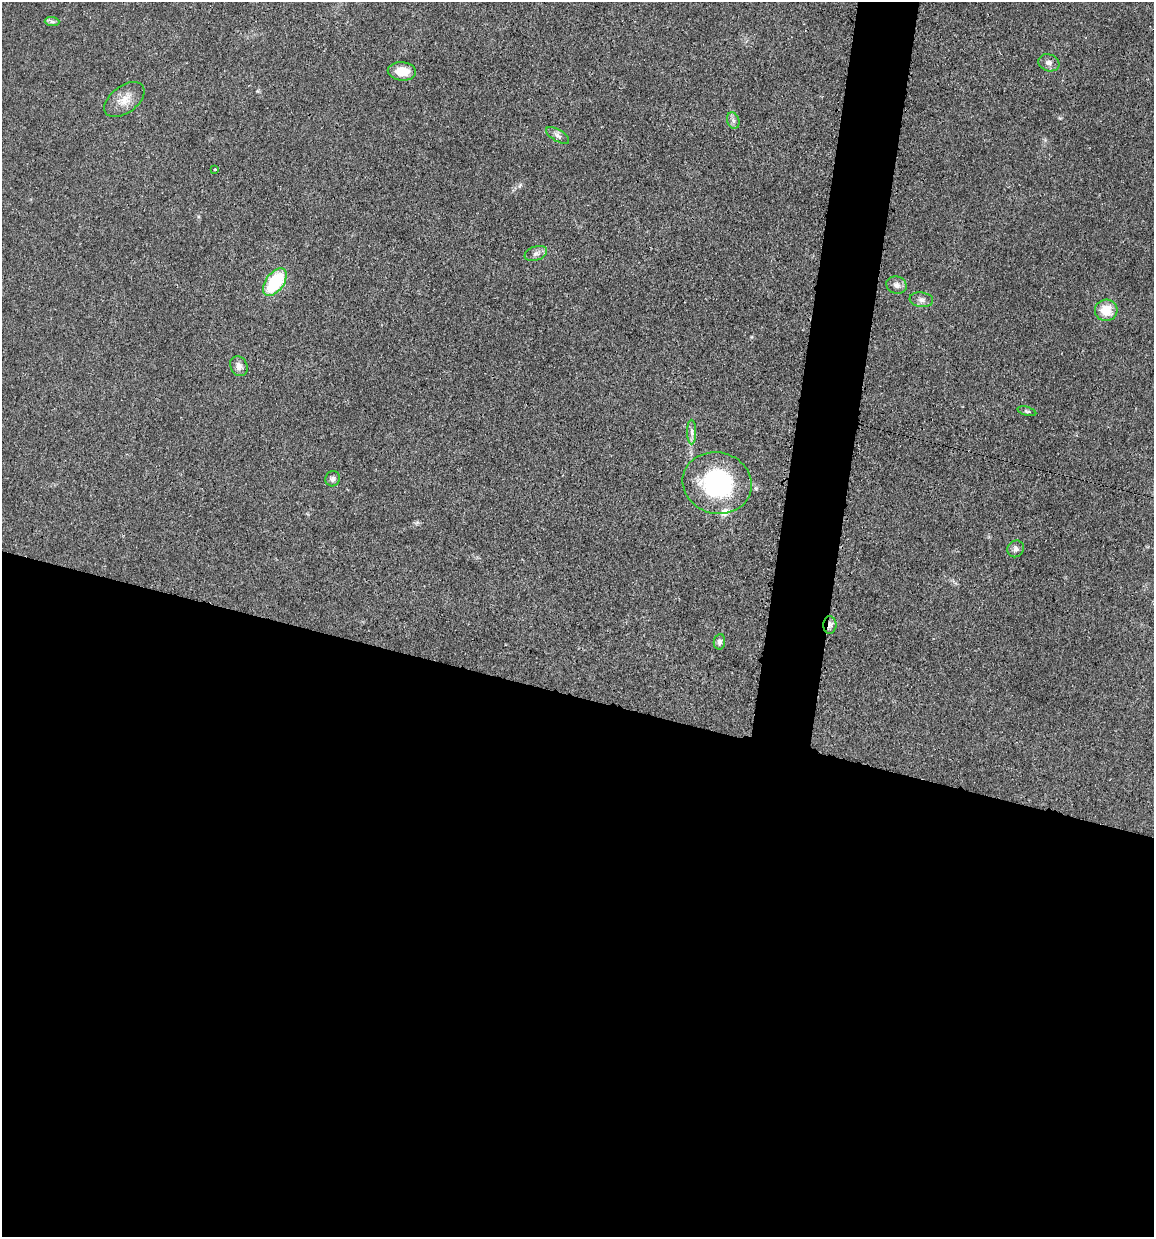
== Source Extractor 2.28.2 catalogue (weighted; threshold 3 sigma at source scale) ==
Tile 14 of 4 x 4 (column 2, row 4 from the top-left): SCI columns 1399-2550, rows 7-1241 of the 4983 x 4952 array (HDU 1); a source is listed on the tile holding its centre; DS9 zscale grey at full resolution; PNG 1156 x 1239 px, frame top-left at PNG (2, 2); each listed source drawn as its Kron ellipse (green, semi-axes under 4 px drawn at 4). Shown black and unused: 47% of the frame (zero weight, under 3 of 4 exposures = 1% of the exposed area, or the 3 px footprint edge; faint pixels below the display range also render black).
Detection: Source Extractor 2.28.2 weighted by HDU 2 'WHT'; one run over the whole footprint, this tile lists its part. Background 0.0209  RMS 0.0023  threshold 0.0103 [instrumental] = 3 sigma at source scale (4.5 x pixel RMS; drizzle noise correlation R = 1.50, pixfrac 1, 0.05/0.05 arcsec/px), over >= 5 px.
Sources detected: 21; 1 inside a brighter listed object's ellipse — not listed separately; the other 20 listed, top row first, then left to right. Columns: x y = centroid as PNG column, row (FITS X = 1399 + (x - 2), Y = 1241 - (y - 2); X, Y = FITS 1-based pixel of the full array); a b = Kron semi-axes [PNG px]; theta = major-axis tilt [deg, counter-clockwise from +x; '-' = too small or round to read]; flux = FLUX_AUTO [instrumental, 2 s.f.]
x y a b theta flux
52 22 7 4 -1 0.52
1049 63 11 8 -19 1
402 71 14 9 -5 3.3
124 100 23 13 37 3.2
733 121 8 6 -70 0.73
558 135 13 5 -31 0.9
215 170 3 3 - 0.46
536 254 11 7 19 0.97
275 282 16 9 53 14
897 285 10 8 -19 1.1
921 300 12 7 -8 1
1106 310 11 10 - 4.5
239 366 10 8 -63 1.3
1027 411 9 4 -17 0.41
692 432 12 4 -90 0.9
333 479 8 7 - 0.71
717 483 35 30 -15 26
1016 549 9 8 - 0.84
830 625 9 6 -89 0.85
719 642 8 5 83 0.83
Overlapping masked pixels (flux is a lower limit): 1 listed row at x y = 830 625